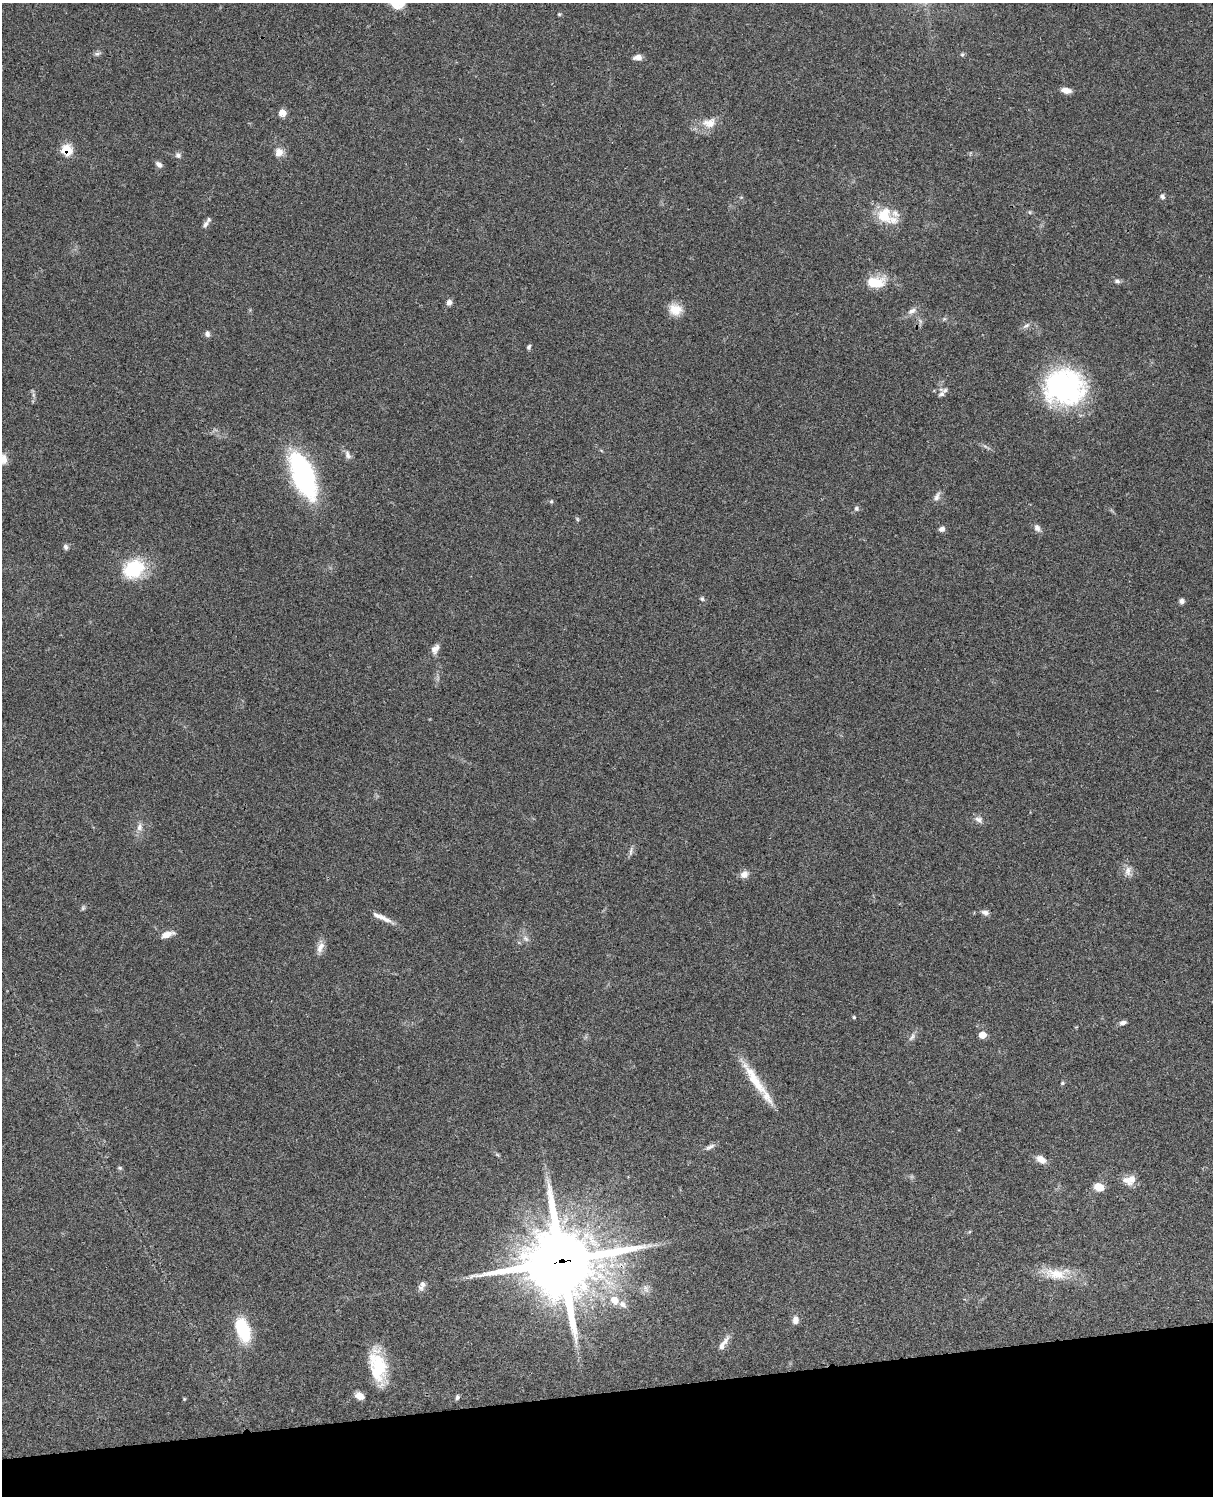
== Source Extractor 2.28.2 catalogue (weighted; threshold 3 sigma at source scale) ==
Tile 10 of 4 x 3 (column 2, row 3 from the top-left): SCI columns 1335-2545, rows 276-1769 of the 5085 x 4922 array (HDU 1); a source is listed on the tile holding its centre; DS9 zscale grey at full resolution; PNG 1215 x 1498 px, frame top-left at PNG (2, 3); no overlay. Shown black and unused: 7% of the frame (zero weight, under 3 of 4 exposures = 6% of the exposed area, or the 3 px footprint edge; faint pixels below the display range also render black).
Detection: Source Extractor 2.28.2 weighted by HDU 2 'WHT'; one run over the whole footprint, this tile lists its part. Background 0.107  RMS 0.0066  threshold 0.0295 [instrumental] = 3 sigma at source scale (4.5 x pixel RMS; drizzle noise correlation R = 1.50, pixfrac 1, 0.05/0.05 arcsec/px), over >= 5 px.
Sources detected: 77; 3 inside a brighter listed object's ellipse — not listed separately; the other 74 listed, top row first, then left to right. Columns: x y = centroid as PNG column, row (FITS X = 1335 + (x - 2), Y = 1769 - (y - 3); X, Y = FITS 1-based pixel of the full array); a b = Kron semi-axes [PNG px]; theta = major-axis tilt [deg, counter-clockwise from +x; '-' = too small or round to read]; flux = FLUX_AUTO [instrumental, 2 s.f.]
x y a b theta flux
559 14 5 4 - 0.74
97 54 9 5 20 1.7
962 54 6 5 - 1
638 57 10 6 8 3.4
1066 90 12 6 -12 4.4
282 113 7 6 - 7.2
709 123 20 14 7 9.2
67 150 6 6 - 30
279 152 11 10 - 5.2
178 155 8 7 - 2
159 164 10 6 -40 2.5
1162 197 7 6 - 1.9
1029 212 5 3 - 0.69
886 216 28 17 -32 19
205 224 11 7 64 2.5
1117 281 8 6 -18 1.8
876 282 24 14 5 15
449 302 7 6 - 2.6
675 309 16 14 -18 9.2
912 311 13 7 29 3.5
944 319 7 4 18 1
920 321 7 4 -72 1.4
1026 326 12 5 34 2.2
207 334 7 6 - 2.1
529 347 6 4 69 1.3
1064 386 40 34 -6 120
941 394 10 7 26 2.5
348 455 14 7 -69 3
3 459 12 8 -84 4.8
303 475 38 16 -69 140
937 496 14 6 64 2.8
551 501 6 4 89 0.96
856 508 7 6 - 1.5
577 519 6 4 -71 0.8
1037 528 10 7 -58 2.8
942 529 8 6 18 2.3
65 547 7 6 - 1.6
134 569 23 18 31 36
702 599 6 6 - 1.1
1182 601 6 5 - 2.3
435 649 13 8 56 4
979 820 12 8 -27 3.1
139 827 11 8 84 3.5
631 851 15 4 79 1.9
1128 871 14 9 85 4.6
744 874 10 8 32 3.9
83 908 7 5 87 1.2
985 913 10 7 -21 2.4
384 918 26 7 -28 5.2
167 934 16 7 17 5.2
526 939 9 7 -39 2.6
320 947 16 8 66 4.6
854 1017 4 4 - 0.89
1123 1023 8 5 13 2.2
982 1035 5 5 - 11
912 1037 12 6 55 2.6
755 1080 58 11 -57 22
1062 1083 6 4 16 0.99
710 1147 15 6 27 2.6
1041 1159 13 8 -29 5.1
120 1168 6 5 - 1
1132 1179 15 10 68 5.6
1098 1187 10 8 -17 7.9
562 1261 29 27 8 4100
1056 1274 36 16 -1 17
422 1286 14 7 63 3
615 1300 12 10 -40 7.5
795 1320 10 7 85 3.8
243 1330 24 12 -70 37
723 1344 22 6 54 4.6
378 1366 39 17 -80 32
360 1396 11 7 -28 4.9
457 1397 7 5 72 1.5
184 1399 4 4 - 0.63
Overlapping masked pixels (flux is a lower limit): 2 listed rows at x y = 67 150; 562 1261
Isophote crosses this tile's border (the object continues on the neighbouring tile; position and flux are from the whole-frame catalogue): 1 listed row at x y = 3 459